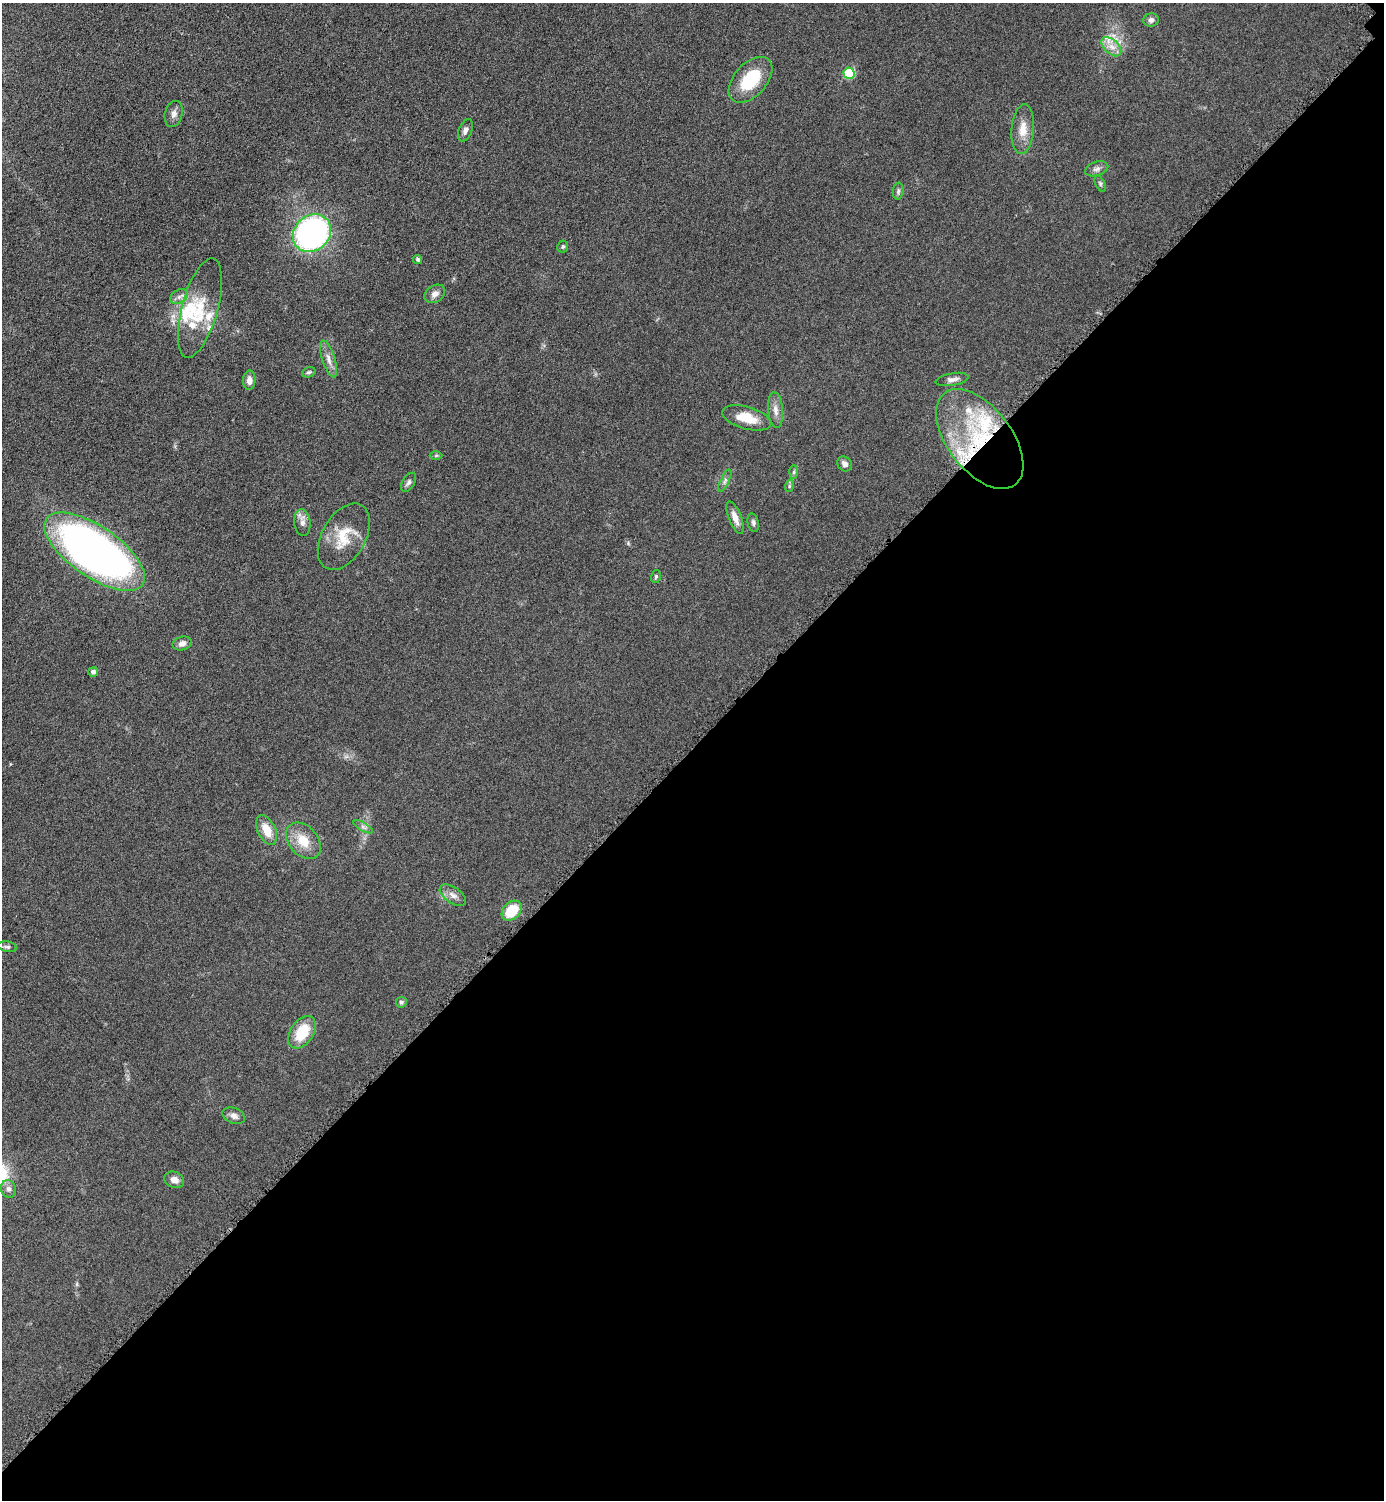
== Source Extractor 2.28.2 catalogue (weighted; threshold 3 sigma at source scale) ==
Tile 12 of 4 x 4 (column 4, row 3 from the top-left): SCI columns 4463-5844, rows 1513-3010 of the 6018 x 6018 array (HDU 1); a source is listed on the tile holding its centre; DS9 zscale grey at full resolution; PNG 1386 x 1502 px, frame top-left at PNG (2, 3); each listed source drawn as its Kron ellipse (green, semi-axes under 4 px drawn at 4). Shown black and unused: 50% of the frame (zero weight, under 4 of 8 exposures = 1% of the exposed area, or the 3 px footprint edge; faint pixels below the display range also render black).
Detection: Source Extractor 2.28.2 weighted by HDU 2 'WHT'; one run over the whole footprint, this tile lists its part. Background 0.0766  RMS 0.0057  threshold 0.0234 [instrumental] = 3 sigma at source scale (4.09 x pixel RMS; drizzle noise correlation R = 1.36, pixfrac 0.8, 0.05/0.05 arcsec/px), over >= 5 px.
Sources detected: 57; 9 inside a brighter listed object's ellipse — not listed separately; the other 48 listed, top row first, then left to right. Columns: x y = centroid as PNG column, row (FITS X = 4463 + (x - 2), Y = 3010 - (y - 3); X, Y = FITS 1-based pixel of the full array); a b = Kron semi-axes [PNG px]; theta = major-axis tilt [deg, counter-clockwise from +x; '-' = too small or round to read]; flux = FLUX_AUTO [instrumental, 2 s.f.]
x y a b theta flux
1151 20 8 7 - 2
1111 47 12 7 -44 4.2
849 73 5 5 - 32
750 80 27 16 48 24
174 114 13 9 76 2.9
1023 129 25 11 85 7.6
465 130 12 6 68 2.3
1097 169 12 7 17 2.2
1100 183 8 4 -64 1
898 191 8 5 82 1.1
312 233 20 17 42 190
563 247 6 5 - 0.91
418 259 4 4 - 1.1
435 294 11 8 33 2.9
179 297 9 6 30 2.1
200 308 51 18 75 21
329 359 19 6 -73 3.7
309 372 7 5 19 0.98
952 379 16 6 9 2.6
249 380 10 6 87 3.2
775 410 18 7 -84 3.7
747 418 25 11 -16 11
980 439 58 32 -52 69
436 456 6 4 2 0.69
845 464 8 6 -50 2.4
794 472 7 4 88 0.94
725 481 12 4 65 1.7
408 482 10 6 59 1.7
789 486 6 4 72 0.75
735 518 17 6 -69 4.6
302 522 13 8 -84 3
753 523 9 5 -78 1.4
344 537 36 21 60 16
94 552 58 25 -34 330
656 576 6 5 - 0.85
182 643 10 6 14 2.4
93 672 5 5 - 1.9
363 827 11 4 -29 1.4
267 830 16 9 -65 8.8
303 841 21 14 -49 11
453 895 15 8 -34 3.3
512 911 11 8 44 16
7 947 9 5 -10 1.2
401 1002 5 5 - 1.1
302 1032 18 11 57 17
234 1116 12 7 -23 2.7
174 1180 10 8 -22 3.6
8 1189 9 7 -72 2.3
Overlapping masked pixels (flux is a lower limit): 1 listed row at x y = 980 439